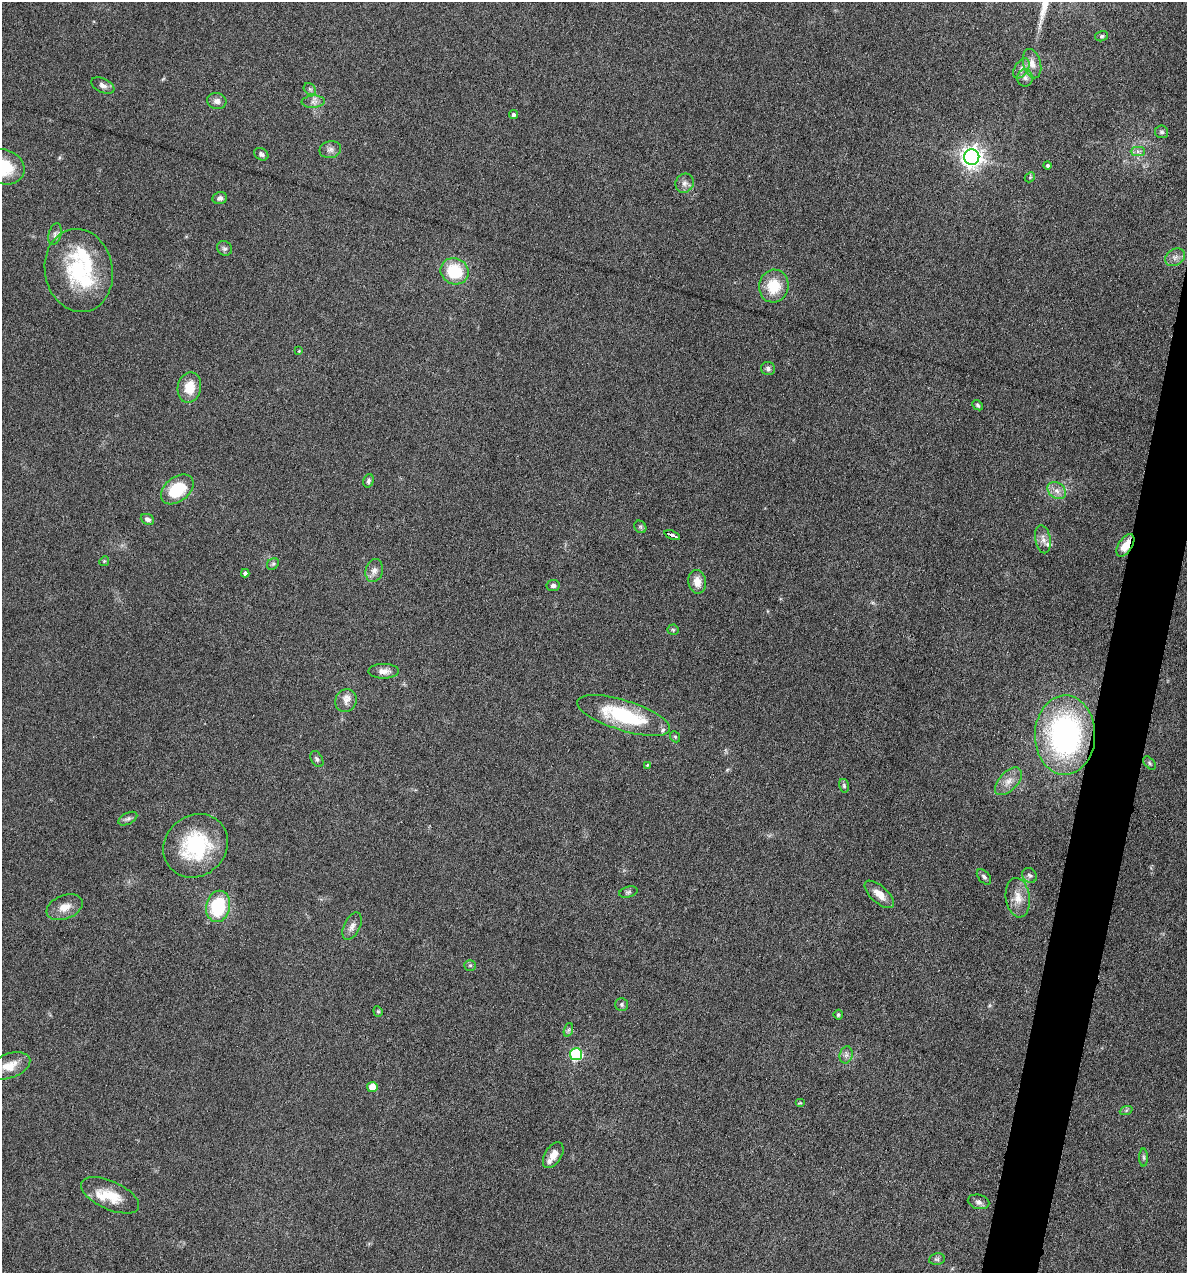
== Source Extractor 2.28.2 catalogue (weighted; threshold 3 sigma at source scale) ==
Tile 10 of 4 x 4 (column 2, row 3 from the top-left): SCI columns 1307-2491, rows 1272-2542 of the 5105 x 5085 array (HDU 1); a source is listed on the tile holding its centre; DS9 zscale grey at full resolution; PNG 1189 x 1275 px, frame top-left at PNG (2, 2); each listed source drawn as its Kron ellipse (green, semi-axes under 4 px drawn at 4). Shown black and unused: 3% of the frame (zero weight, under 4 of 8 exposures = <1% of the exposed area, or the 3 px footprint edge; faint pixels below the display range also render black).
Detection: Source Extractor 2.28.2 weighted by HDU 2 'WHT'; one run over the whole footprint, this tile lists its part. Background 0.148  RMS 0.0057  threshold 0.0233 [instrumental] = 3 sigma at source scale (4.09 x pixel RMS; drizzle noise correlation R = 1.36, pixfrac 0.8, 0.05/0.05 arcsec/px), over >= 5 px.
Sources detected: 88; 8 inside a brighter listed object's ellipse — not listed separately; the other 80 listed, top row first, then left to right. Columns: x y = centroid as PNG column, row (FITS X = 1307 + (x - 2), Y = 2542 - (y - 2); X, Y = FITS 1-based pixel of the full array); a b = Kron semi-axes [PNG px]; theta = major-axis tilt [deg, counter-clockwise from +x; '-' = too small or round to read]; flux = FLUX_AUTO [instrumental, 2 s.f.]
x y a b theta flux
1102 36 6 5 - 0.97
1032 64 15 8 -75 4.3
1021 69 11 6 58 2.3
1025 78 9 7 84 2.2
103 85 12 7 -25 2.4
310 89 7 5 -45 1.1
217 101 10 8 -12 2.5
313 102 12 6 4 2.3
513 114 4 4 - 1.3
1162 132 6 6 - 1.3
330 150 11 8 13 2.4
1138 151 7 4 -1 1.5
261 154 7 6 - 1.6
972 157 8 7 - 330
1048 165 4 4 - 1.2
3 167 22 17 -17 23
1030 177 6 4 47 0.67
684 183 10 9 - 2.6
220 198 7 6 - 1.8
55 234 11 6 75 2
224 248 8 7 - 1.5
1175 257 10 8 31 2.7
79 270 42 34 -79 44
454 271 14 13 - 21
774 286 16 15 - 15
299 351 4 4 - 0.45
768 369 7 6 - 1.5
189 388 15 11 79 9.7
978 405 6 4 -41 0.93
368 481 7 5 72 1.2
177 489 18 12 39 23
1057 491 10 7 -38 3.3
147 519 7 5 -24 2
640 527 7 5 -47 1.1
672 535 8 3 -21 2.9
1043 539 14 7 -79 3.1
1125 545 12 6 57 7.7
104 561 5 4 - 0.63
273 564 6 5 - 0.99
374 571 11 8 76 2.9
245 573 4 4 - 1.7
697 582 12 9 -81 5.6
553 586 6 5 - 1.6
673 630 5 5 - 0.8
384 671 15 7 0 3.3
346 701 11 10 - 3.1
624 715 48 15 -17 40
1065 735 40 30 89 130
675 737 6 4 -66 0.9
317 759 9 5 -60 1.3
1149 763 8 4 -47 0.98
647 765 4 4 - 0.5
1008 781 17 9 46 5.1
844 786 7 5 -76 0.97
128 819 10 5 27 1.5
196 846 34 30 43 40
1029 875 8 6 -38 1.5
984 877 9 5 -49 1.4
628 892 9 5 15 1.2
879 894 18 8 -42 5.6
1018 898 20 12 -82 6.9
218 906 16 12 78 31
65 907 19 11 22 6.1
352 926 15 8 64 3.1
470 965 6 5 - 0.88
621 1004 6 6 - 1.1
378 1011 5 4 - 0.78
838 1015 5 4 - 0.9
568 1030 7 4 71 1.2
576 1054 6 6 - 55
846 1055 9 6 77 1.8
9 1066 22 12 19 7.9
372 1087 5 5 - 9.2
800 1103 5 4 - 0.57
1126 1111 6 4 20 0.9
553 1155 14 8 58 4.9
1144 1157 9 4 -89 1
110 1195 31 14 -24 13
979 1202 11 7 -13 2
937 1259 8 6 9 1.2
Overlapping masked pixels (flux is a lower limit): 1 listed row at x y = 1125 545
Isophote crosses this tile's border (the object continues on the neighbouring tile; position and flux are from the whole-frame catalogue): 1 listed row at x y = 3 167